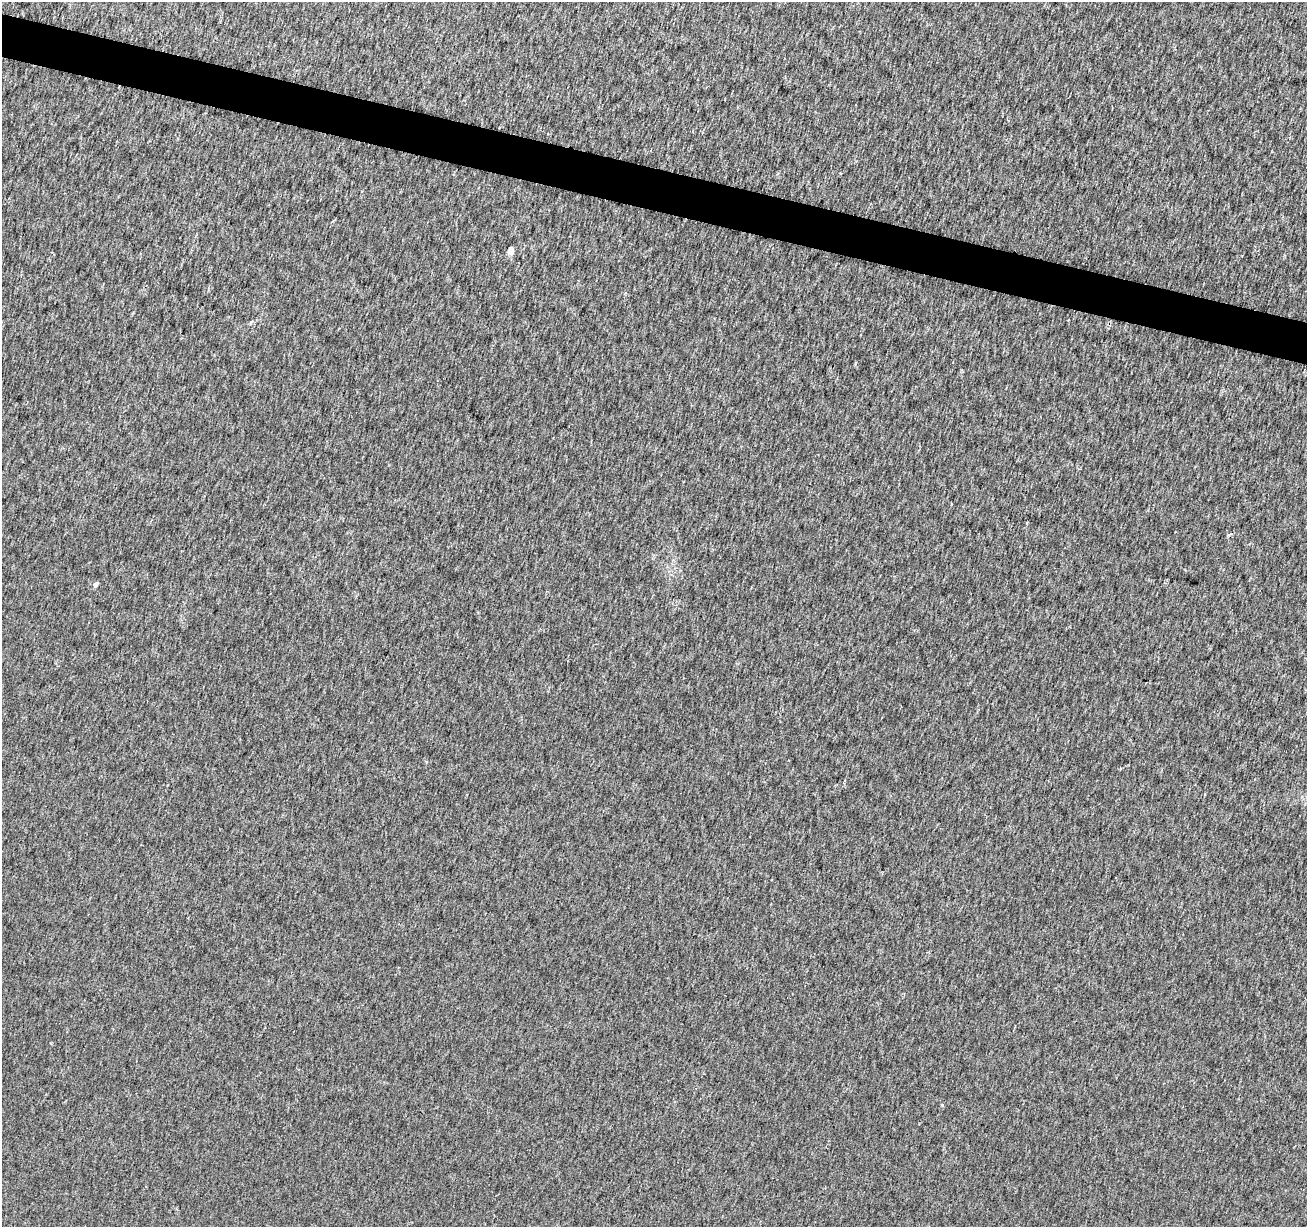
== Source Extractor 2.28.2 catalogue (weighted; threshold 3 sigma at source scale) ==
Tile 11 of 4 x 4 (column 3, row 3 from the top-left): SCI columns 2620-3924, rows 1510-2734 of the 5233 x 5408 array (HDU 1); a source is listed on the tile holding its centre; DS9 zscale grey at full resolution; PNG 1309 x 1229 px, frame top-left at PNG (2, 2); no overlay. Shown black and unused: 3% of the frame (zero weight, under 2 of 3 exposures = <1% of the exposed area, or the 3 px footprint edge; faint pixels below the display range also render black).
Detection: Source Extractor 2.28.2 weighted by HDU 2 'WHT'; one run over the whole footprint, this tile lists its part. Background 0.00618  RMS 0.0076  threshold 0.0341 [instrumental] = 3 sigma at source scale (4.5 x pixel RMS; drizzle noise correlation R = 1.50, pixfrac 1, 0.0396/0.0396 arcsec/px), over >= 5 px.
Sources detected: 3; all 3 listed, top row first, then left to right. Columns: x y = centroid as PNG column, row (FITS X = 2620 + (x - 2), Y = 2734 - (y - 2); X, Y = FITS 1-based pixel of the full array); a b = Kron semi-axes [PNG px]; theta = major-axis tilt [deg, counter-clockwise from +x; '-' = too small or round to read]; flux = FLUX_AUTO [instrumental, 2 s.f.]
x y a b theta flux
511 251 5 5 - 6.2
95 585 5 5 - 2.7
942 1105 4 4 - 0.64